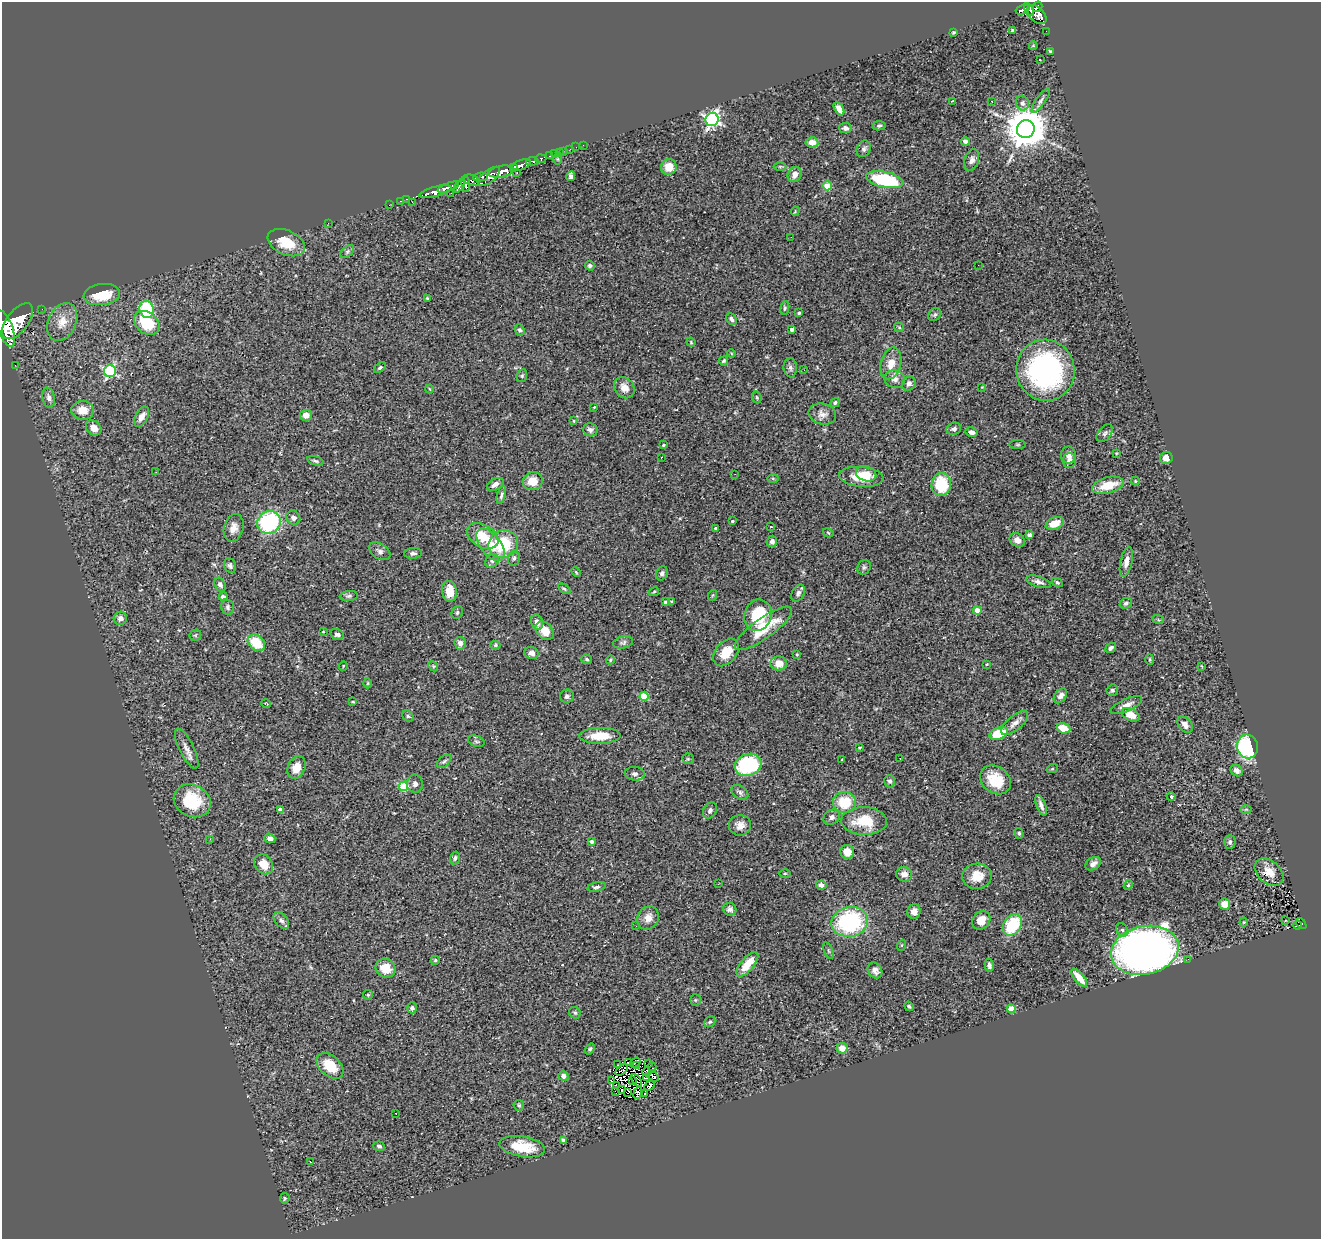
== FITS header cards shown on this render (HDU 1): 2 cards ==
NAXIS1  =                 1319
NAXIS2  =                 1237

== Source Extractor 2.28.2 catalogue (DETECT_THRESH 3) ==
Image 1319 x 1237 px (HDU 1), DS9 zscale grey, 1 PNG px = 1 image px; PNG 1323 x 1241 px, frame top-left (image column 1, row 1237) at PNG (2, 2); each listed source drawn as its Kron ellipse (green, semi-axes under 4 px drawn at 4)
Background 0.974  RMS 0.071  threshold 0.212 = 3 sigma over >= 5 px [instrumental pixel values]
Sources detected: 316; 4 with non-positive FLUX_AUTO (blend fragments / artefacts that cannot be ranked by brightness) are neither listed nor drawn; the other 312 listed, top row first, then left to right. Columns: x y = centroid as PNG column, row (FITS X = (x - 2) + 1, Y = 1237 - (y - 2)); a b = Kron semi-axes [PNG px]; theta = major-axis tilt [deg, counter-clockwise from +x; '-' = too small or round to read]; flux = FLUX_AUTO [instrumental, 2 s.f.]
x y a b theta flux
1037 7 5 4 - 500
1029 9 7 4 -60 440
1023 10 7 4 21 200
1037 15 11 7 -43 760
1012 30 3 3 - 8.7
1046 31 2 2 - 5.6
954 32 3 3 - 5
1033 46 4 2 - 3.2
1050 51 3 3 - 5.2
1040 60 3 2 - 4.3
1041 100 15 4 56 17
952 101 3 2 - 5.3
992 101 3 2 - 5.3
1022 103 7 6 - 19
839 109 7 4 -59 28
712 119 7 6 - 1300
879 126 6 4 10 9
845 128 6 5 - 19
1026 129 9 9 - 16000
965 141 4 4 - 18
812 142 6 5 - 45
583 145 2 2 - 11
576 147 2 2 - 4.8
570 149 3 2 - 11
864 149 9 6 61 14
563 151 3 2 - 8.5
559 153 2 2 - 11
554 154 2 2 - 12
550 156 3 3 - 69
541 159 5 3 - 340
558 159 5 3 - 5.3
972 160 11 7 71 21
532 161 6 4 7 230
521 165 10 5 20 1600
780 166 6 4 1 7.2
514 167 4 3 - 740
669 167 8 7 - 71
501 172 13 5 10 3900
517 173 3 2 - 31
795 174 8 6 60 34
489 176 13 6 38 1400
571 176 5 4 - 14
480 177 7 3 10 440
471 180 8 5 -21 760
885 180 19 7 -12 410
466 184 8 4 -84 710
459 186 7 4 53 630
827 186 4 4 - 140
448 187 11 4 20 2000
435 192 16 5 14 2000
451 193 2 2 - 23
407 199 3 2 - 33
401 201 3 2 - 30
412 202 2 2 - 74
389 205 2 2 - 13
795 211 5 4 - 4.4
328 223 2 2 - 2.6
791 237 2 2 - 3.5
286 243 19 12 -23 120
347 252 8 5 42 9.9
978 265 2 2 - 3
590 266 5 4 - 12
102 294 18 10 7 150
427 298 3 3 - 4.5
785 308 7 4 79 7.6
42 309 2 2 - 9.2
147 309 9 7 -73 320
799 313 4 3 - 11
935 315 7 5 44 9.5
731 319 6 4 -52 12
18 321 21 10 52 8000
62 322 20 14 65 79
147 323 14 10 -40 180
899 327 5 4 - 6
6 329 19 7 -71 7400
791 329 3 3 - 17
519 330 6 5 - 12
691 342 4 3 - 4.3
731 354 4 3 - 4.7
724 361 5 3 - 6.7
891 363 16 10 75 69
15 365 2 2 - 11
380 368 7 4 37 9.3
790 368 10 6 -85 16
804 370 2 2 - 3.3
1045 370 31 29 -75 960
110 371 6 6 - 670
522 376 6 5 - 7.8
895 379 10 8 -19 26
909 383 7 6 - 19
982 387 4 4 - 3.5
624 388 11 9 -48 45
430 389 4 3 - 3.6
757 397 6 4 -70 7.2
49 398 10 6 -79 20
835 403 5 4 - 9
594 407 3 2 - 3.5
83 410 11 9 -4 67
822 414 14 10 -13 32
306 415 6 5 - 36
142 417 11 6 62 35
574 421 3 3 - 4.1
94 428 8 6 -45 36
954 429 7 6 - 18
590 430 7 6 - 15
972 432 6 4 -12 20
1105 433 10 6 50 14
663 445 4 3 - 6.3
1018 445 8 4 0 6
1116 453 3 3 - 3.7
1068 455 8 7 - 22
661 457 3 2 - 4.3
1166 458 6 6 - 31
315 461 8 4 -17 9.1
1069 461 7 7 - 29
156 472 2 2 - 28
735 474 2 2 - 2.6
866 474 10 7 -17 37
861 477 22 10 -5 110
773 479 6 4 -2 5.4
533 481 10 9 - 60
1135 481 4 4 - 4.5
495 484 9 5 30 27
941 484 11 9 83 200
1108 485 16 8 14 110
501 495 9 4 75 11
293 517 7 6 - 17
732 521 3 3 - 7.3
269 522 12 11 - 560
1055 523 9 6 23 78
771 527 3 2 - 3.7
234 528 14 9 75 39
716 528 3 3 - 8.8
828 533 5 4 - 4.7
1029 535 4 3 - 22
483 536 17 11 -31 100
1017 540 8 6 -32 34
772 541 6 5 - 20
503 544 15 13 30 230
491 545 19 10 -52 86
380 551 12 7 -34 20
413 553 9 5 4 13
514 558 7 6 - 12
492 561 7 6 - 14
1126 562 15 6 78 32
230 566 8 6 -69 12
864 567 7 6 - 11
576 572 5 3 - 5
662 573 7 5 66 12
1038 582 13 5 -18 20
1057 582 6 4 -28 8.7
220 584 7 5 -62 17
564 589 7 3 -32 7.6
449 591 10 7 -83 82
654 592 5 3 - 5.1
798 593 9 6 63 15
713 595 5 3 - 4.4
349 596 9 5 6 11
223 597 4 4 - 16
666 602 3 3 - 9.7
672 602 3 3 - 5.3
1126 603 6 5 - 9.4
228 607 8 6 -77 11
977 610 4 4 - 91
457 612 7 5 62 11
758 615 16 13 72 210
120 618 7 6 - 23
1158 619 6 3 -21 4.8
537 622 8 5 -73 29
763 628 34 10 36 170
545 631 10 7 -47 65
323 632 3 2 - 3
337 634 7 5 -16 11
195 635 6 5 - 7.1
256 643 9 7 -38 140
460 643 6 5 - 22
623 643 10 6 12 13
495 645 5 4 - 6.1
1111 648 6 4 36 15
726 652 15 10 51 95
531 653 7 6 - 21
797 654 3 3 - 4.2
587 659 5 5 - 8.2
1150 659 5 4 - 6.3
610 660 5 4 - 6
779 663 8 7 - 69
987 664 4 3 - 3.6
343 666 5 3 - 3.6
433 666 5 4 - 6.6
1201 666 3 2 - 3.4
368 683 5 3 - 4.3
1112 690 6 5 - 9.7
567 696 7 6 - 13
644 696 4 4 - 190
1060 696 8 5 53 23
353 702 3 2 - 4.2
266 704 5 3 - 3.6
1126 705 17 6 24 37
1131 715 9 6 -29 66
408 716 6 5 - 7.2
1015 723 16 7 40 30
1185 724 9 6 -48 31
1063 728 7 5 -18 76
999 733 10 6 22 140
600 736 20 8 1 100
476 741 8 5 -18 10
1247 746 12 10 -74 470
860 747 3 2 - 4
187 749 22 7 -64 37
900 758 2 2 - 2.8
688 759 6 5 - 6.1
842 760 3 2 - 4.4
444 761 8 5 42 10
748 765 14 10 21 400
296 767 11 8 65 68
1052 769 6 3 19 4
1236 771 6 5 - 24
635 774 10 6 -6 18
995 780 16 13 -38 130
890 781 6 5 - 13
415 784 9 8 - 20
403 786 5 4 - 190
740 792 9 6 -33 15
1171 797 4 4 - 12
192 801 19 15 -26 190
845 803 11 10 - 140
1041 805 11 4 -70 22
280 809 4 3 - 20
1246 809 6 4 1 6.9
710 810 8 6 60 17
832 817 9 7 38 21
864 821 23 14 -2 160
740 825 11 10 - 34
1019 833 5 4 - 7.7
270 838 5 4 - 21
210 839 3 2 - 7.8
591 841 4 4 - 13
1230 842 7 6 - 14
847 852 7 6 - 62
455 858 6 5 - 11
264 864 11 8 -50 73
1093 864 8 6 34 23
1269 872 16 11 -41 57
785 873 6 4 1 5.3
904 874 8 7 - 31
977 876 15 12 4 85
718 884 3 2 - 2.7
821 885 5 4 - 26
1128 885 5 4 - 5.6
596 887 9 4 12 12
1225 904 5 5 - 49
730 909 7 6 - 17
914 911 7 7 - 30
648 918 12 10 61 44
281 920 9 6 -51 16
981 920 10 8 49 55
1285 920 3 2 - 7.7
850 922 18 15 11 570
1244 922 4 4 - 4.7
1301 923 6 3 -51 100
1012 925 11 8 57 250
1297 925 4 3 - 23
636 926 2 2 - 5.8
1122 930 7 5 -59 12
902 945 5 3 - 5
1145 950 34 24 12 3200
828 951 9 3 -69 6.3
1188 959 3 2 - 4.5
435 960 4 4 - 5.9
747 964 15 6 50 99
989 965 6 4 -77 16
386 968 10 9 - 87
875 970 8 6 -54 22
1079 978 11 5 -49 79
368 995 5 4 - 5.5
695 1000 5 5 - 6.3
909 1006 5 4 - 7.6
412 1008 5 5 - 9
1011 1009 4 4 - 140
575 1013 6 5 - 8.2
710 1022 6 5 - 7.9
842 1048 5 5 - 38
590 1049 6 4 53 9.8
628 1063 4 2 - 4.9
635 1063 6 2 35 7.7
648 1064 3 2 - 2.7
617 1065 2 2 - 3.6
330 1066 16 10 -44 110
637 1066 2 2 - 3.4
652 1067 4 2 - 3.9
622 1070 7 2 39 2.3
646 1072 4 2 - 0.18
564 1076 5 4 - 24
653 1076 6 3 -30 6.2
646 1078 4 2 - 1.9
637 1080 7 3 -55 0.65
611 1081 3 2 - 2.9
632 1081 2 2 - 3.7
617 1086 3 2 - 5.7
649 1086 5 3 - 6.8
622 1090 2 2 - 2.1
615 1091 2 2 - 1400
628 1093 4 2 - 3
638 1093 6 4 70 0.46
645 1094 4 2 - 12
519 1105 5 5 - 8.2
396 1114 3 2 - 6.8
563 1141 4 4 - 14
379 1146 6 5 - 12
522 1147 23 10 -10 130
310 1162 3 2 - 4.3
285 1198 5 4 - 6.4
At the frame edge (FLAGS 8, measured only in part): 1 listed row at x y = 6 329
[4 non-positive-flux detections neither listed nor drawn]